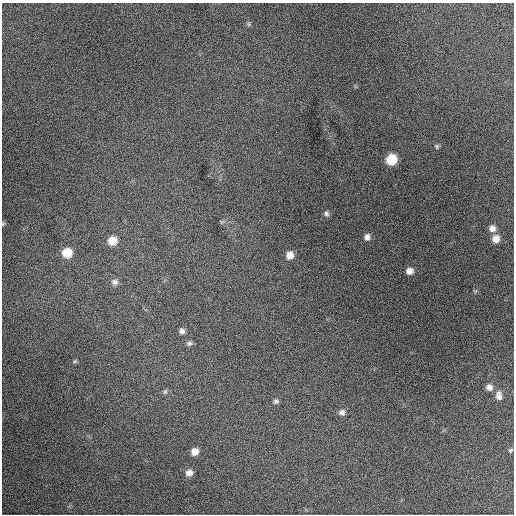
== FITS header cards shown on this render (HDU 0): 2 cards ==
NAXIS1  =                  512 / Axis length
NAXIS2  =                  512 / Axis length

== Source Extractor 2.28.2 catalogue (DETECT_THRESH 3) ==
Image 512 x 512 px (HDU 0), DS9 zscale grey, 1 PNG px = 1 image px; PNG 516 x 516 px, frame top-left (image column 1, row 512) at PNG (2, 3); no overlay
Background 1640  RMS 38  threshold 115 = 3 sigma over >= 5 px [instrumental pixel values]
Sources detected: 24; all 24 listed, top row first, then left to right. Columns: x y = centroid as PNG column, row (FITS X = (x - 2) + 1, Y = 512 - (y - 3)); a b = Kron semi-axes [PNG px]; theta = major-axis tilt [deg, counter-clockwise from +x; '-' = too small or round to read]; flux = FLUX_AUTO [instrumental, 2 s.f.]
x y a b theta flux
249 24 6 4 -90 4100
437 146 6 6 - 4300
391 160 8 8 - 72000
326 213 7 7 - 7500
3 224 5 5 - 3000
492 228 8 8 - 15000
367 237 9 7 84 12000
496 239 9 9 - 20000
112 241 8 8 - 34000
67 253 8 8 - 55000
290 255 8 7 - 22000
409 271 7 7 - 16000
115 282 9 8 - 10000
182 331 7 6 - 9200
189 343 8 6 14 6800
75 361 6 4 45 3200
489 387 8 7 - 14000
165 391 7 5 62 4600
499 396 13 8 -87 16000
276 401 7 6 - 6500
342 412 9 8 - 10000
510 450 6 4 42 3900
195 451 7 7 - 20000
189 473 8 7 - 16000
At the frame edge (FLAGS 8, measured only in part): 1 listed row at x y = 3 224